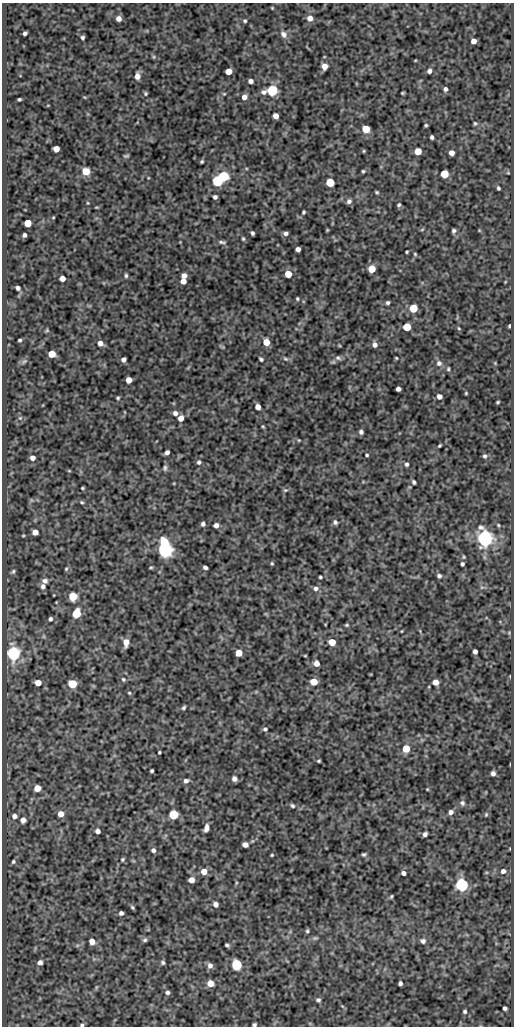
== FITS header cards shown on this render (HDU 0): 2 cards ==
NAXIS1  =                  512
NAXIS2  =                 1024

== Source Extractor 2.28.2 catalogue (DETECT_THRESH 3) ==
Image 512 x 1024 px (HDU 0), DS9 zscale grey, 1 PNG px = 1 image px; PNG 516 x 1028 px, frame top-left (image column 1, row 1024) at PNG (2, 3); no overlay
Background 134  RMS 0.59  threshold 1.77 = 3 sigma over >= 5 px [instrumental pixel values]
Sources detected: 212; all 212 listed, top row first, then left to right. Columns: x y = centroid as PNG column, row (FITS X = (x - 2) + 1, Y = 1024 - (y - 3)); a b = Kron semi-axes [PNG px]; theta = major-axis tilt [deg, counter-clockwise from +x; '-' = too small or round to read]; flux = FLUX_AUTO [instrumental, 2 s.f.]
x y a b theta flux
272 8 3 3 - 35
310 18 6 6 - 300
119 19 5 5 - 220
245 21 4 4 - 60
25 33 4 4 - 99
283 34 10 8 -56 200
82 37 3 3 - 73
474 41 5 5 - 240
154 57 6 4 -71 50
324 66 5 5 - 340
228 71 5 5 - 530
429 71 5 4 - 130
137 76 6 5 - 280
251 81 4 4 - 140
445 89 5 4 - 95
272 90 7 5 11 4900
403 93 3 2 - 42
145 94 5 5 - 54
224 94 5 4 - 42
244 97 6 6 - 180
19 99 3 3 - 58
276 116 5 4 - 320
475 123 6 5 - 61
426 125 3 3 - 52
366 129 5 5 - 1200
432 137 4 3 - 90
56 149 5 5 - 450
364 151 4 4 - 40
418 151 5 5 - 650
451 153 5 4 - 270
126 156 6 3 1 59
202 161 3 3 - 54
86 171 5 5 - 950
363 171 3 3 - 51
508 173 6 3 -18 45
444 174 5 5 - 1400
224 176 5 5 - 3300
218 181 5 5 - 4700
330 182 5 5 - 1800
498 188 4 3 - 68
377 192 5 3 - 51
215 197 4 4 - 110
349 201 6 5 - 130
88 203 4 4 - 34
399 205 5 4 - 62
96 207 5 3 - 36
304 212 4 3 - 60
53 217 3 2 - 29
28 223 5 5 - 900
422 229 6 4 3 43
327 230 4 3 - 36
479 230 5 3 - 33
454 231 4 4 - 85
252 233 4 3 - 85
286 233 5 4 - 110
24 235 4 3 - 100
243 239 4 4 - 51
222 242 10 4 -5 92
298 249 4 4 - 180
407 252 3 2 - 44
415 254 4 4 - 43
372 269 5 5 - 860
288 274 5 5 - 790
184 275 5 5 - 200
126 276 5 4 - 69
62 278 5 4 - 310
183 281 5 4 - 360
18 288 4 4 - 120
297 299 4 4 - 52
388 303 4 4 - 77
413 308 5 5 - 1500
509 326 4 3 - 62
407 327 5 5 - 1300
459 328 4 4 - 38
47 330 5 5 - 45
20 340 3 3 - 57
266 342 5 5 - 620
100 343 5 5 - 230
375 345 6 5 - 170
52 354 5 5 - 940
338 358 9 6 -27 110
396 358 3 2 - 35
123 359 4 4 - 140
261 359 4 3 - 76
285 359 7 4 -19 75
24 361 8 5 38 81
439 363 7 7 - 150
448 369 5 4 - 51
129 380 5 5 - 370
398 389 4 4 - 170
466 393 3 3 - 38
439 397 5 4 - 210
118 398 4 3 - 51
498 402 3 3 - 47
258 407 5 4 - 280
175 413 6 5 - 160
20 418 5 5 - 63
181 418 5 5 - 330
263 426 4 4 - 40
361 432 5 4 - 110
299 440 4 3 - 32
439 446 4 3 - 49
167 452 5 4 - 150
367 455 3 3 - 53
485 456 5 5 - 82
32 458 5 5 - 230
199 462 6 5 - 89
406 464 4 4 - 87
165 468 8 5 84 89
69 471 5 3 - 33
414 482 4 3 - 71
82 488 3 2 - 43
285 490 7 5 18 68
31 500 6 4 -72 47
82 502 5 4 - 52
335 522 5 5 - 100
203 524 4 4 - 100
216 525 5 4 - 160
498 525 5 4 - 43
35 532 5 5 - 300
23 536 5 3 - 38
485 538 6 6 - 20000
164 542 6 5 - 1500
165 550 6 6 - 16000
272 563 4 3 - 45
462 564 4 3 - 90
151 567 4 3 - 44
205 567 4 3 - 110
66 569 5 5 - 53
13 572 6 5 - 70
439 576 5 4 - 100
320 577 3 3 - 51
45 581 6 5 - 160
43 586 7 6 - 150
482 587 6 4 18 61
316 588 7 6 - 130
73 596 5 5 - 1600
76 613 6 5 - 1800
50 619 5 4 - 98
347 625 5 4 - 49
402 631 4 2 - 27
126 642 7 5 86 390
332 642 5 5 - 780
475 651 4 4 - 140
239 653 5 5 - 660
13 654 6 6 - 12000
305 656 4 2 - 33
316 663 5 5 - 280
510 676 4 3 - 29
123 679 6 5 - 73
314 682 5 5 - 730
435 682 5 5 - 370
38 683 5 5 - 440
72 684 5 5 - 1600
129 693 5 4 - 46
184 708 5 4 - 69
265 729 6 5 - 92
406 749 5 5 - 880
159 752 3 3 - 46
319 761 3 3 - 48
152 771 3 3 - 62
493 773 4 4 - 120
234 779 5 5 - 160
186 781 7 6 - 130
37 788 5 5 - 590
427 789 4 3 - 33
462 803 7 6 - 110
292 806 6 5 - 72
451 812 5 5 - 170
61 814 5 5 - 380
174 814 5 5 - 2300
486 814 6 4 64 53
14 816 6 5 - 190
23 820 6 6 - 240
206 828 10 5 75 190
98 831 4 4 - 160
425 834 4 4 - 130
245 845 5 4 - 220
153 850 5 5 - 120
364 854 5 4 - 69
272 855 3 2 - 42
123 859 5 4 - 58
13 862 6 5 - 75
204 871 6 5 - 410
503 871 6 5 - 160
403 873 4 4 - 150
191 880 5 5 - 390
236 883 6 3 72 42
462 885 6 6 - 10000
391 896 5 3 - 52
216 904 5 4 - 190
132 907 5 4 - 59
121 913 4 4 - 120
307 931 4 3 - 63
315 938 8 5 8 73
145 940 6 5 - 77
92 941 5 5 - 310
423 941 7 7 - 130
227 945 4 3 - 71
40 962 5 5 - 190
163 962 5 4 - 72
210 965 7 6 - 160
237 965 5 5 - 5200
211 983 5 5 - 470
400 983 4 4 - 110
167 992 5 5 - 110
318 1000 6 5 - 91
342 1006 6 4 -44 44
505 1008 4 4 - 97
465 1011 5 4 - 72
82 1025 5 4 - 72
254 1025 4 3 - 71
At the frame edge (FLAGS 8, measured only in part): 2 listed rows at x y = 82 1025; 254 1025